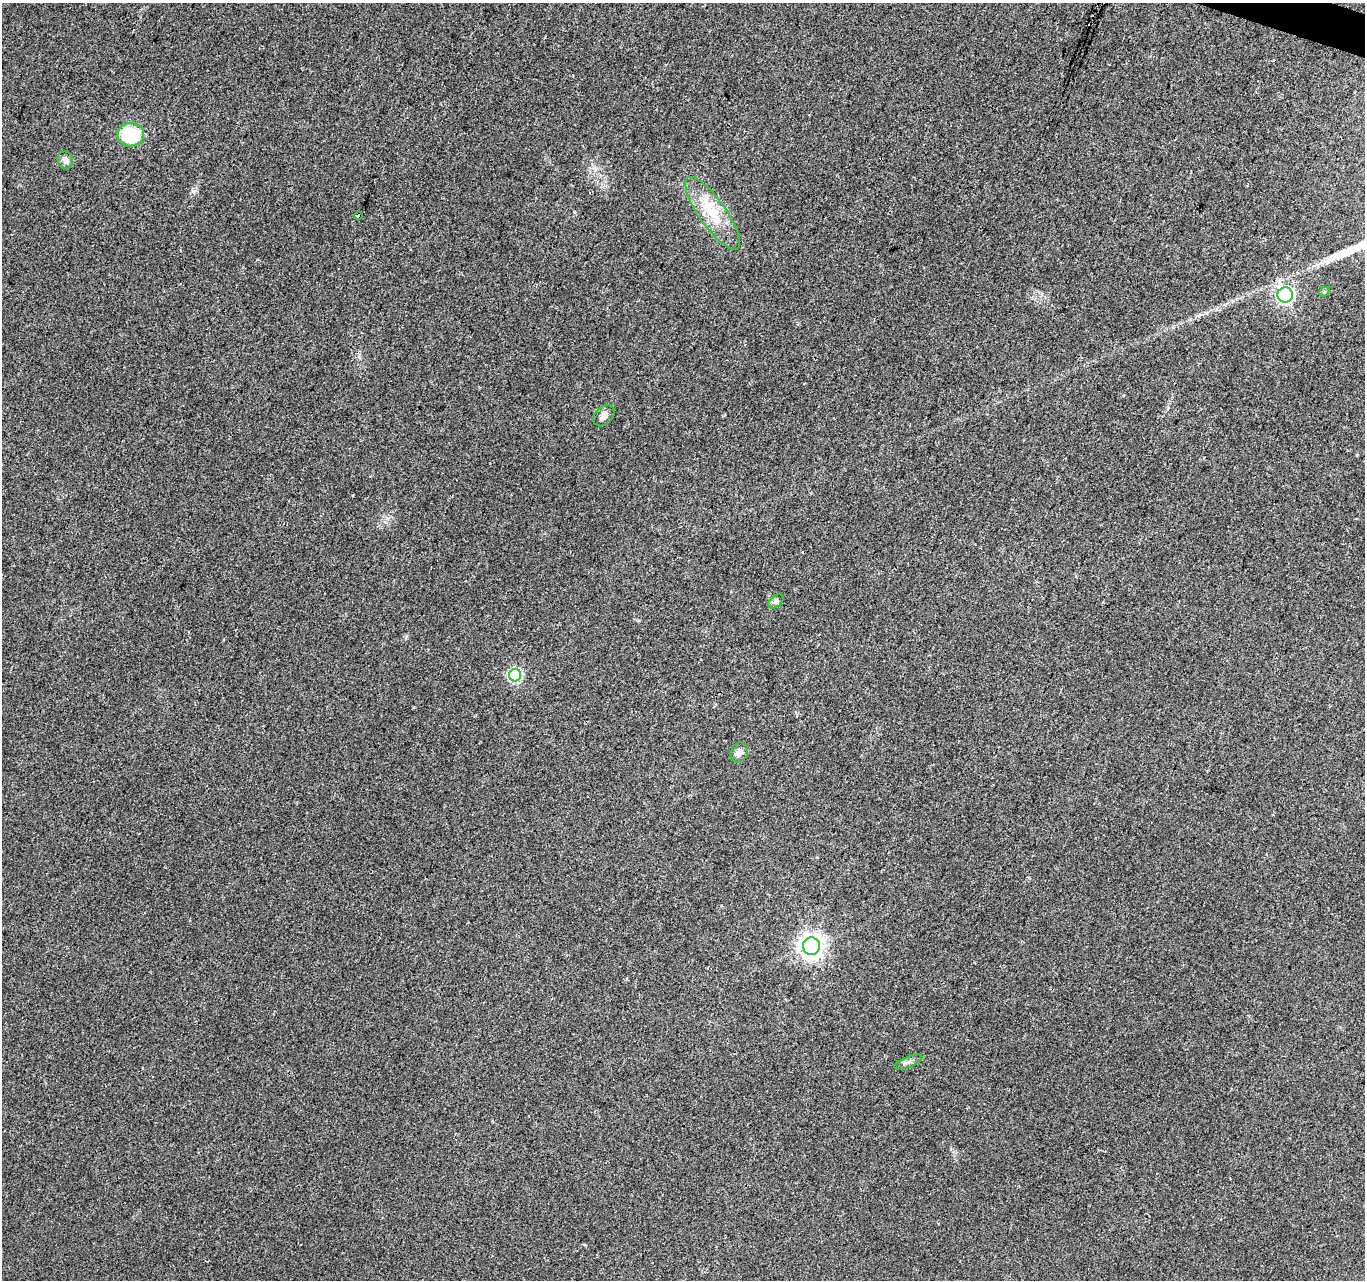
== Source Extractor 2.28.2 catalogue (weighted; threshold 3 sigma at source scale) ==
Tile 10 of 4 x 4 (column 2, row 3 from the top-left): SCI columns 1371-2733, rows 1556-2833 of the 5458 x 5603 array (HDU 1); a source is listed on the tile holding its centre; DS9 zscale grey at full resolution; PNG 1367 x 1282 px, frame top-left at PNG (2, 3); each listed source drawn as its Kron ellipse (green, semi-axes under 4 px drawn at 4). Shown black and unused: <1% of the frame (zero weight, under 2 of 3 exposures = <1% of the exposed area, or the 3 px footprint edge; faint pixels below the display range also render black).
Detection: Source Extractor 2.28.2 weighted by HDU 2 'WHT'; one run over the whole footprint, this tile lists its part. Background 0.032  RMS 0.0057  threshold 0.0256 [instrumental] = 3 sigma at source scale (4.5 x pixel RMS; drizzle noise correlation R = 1.50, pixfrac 1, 0.0396/0.0396 arcsec/px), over >= 5 px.
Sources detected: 12; all 12 listed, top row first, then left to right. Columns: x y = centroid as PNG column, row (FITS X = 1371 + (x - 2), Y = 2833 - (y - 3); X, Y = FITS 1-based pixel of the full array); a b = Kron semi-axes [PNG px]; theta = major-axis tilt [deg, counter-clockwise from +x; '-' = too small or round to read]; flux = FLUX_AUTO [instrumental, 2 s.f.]
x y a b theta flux
131 135 13 11 1 25
65 160 9 7 -69 2.3
713 213 43 13 -55 20
358 216 4 3 - 24
1324 292 6 4 46 0.71
1285 295 8 7 - 150
604 416 12 8 43 3.3
776 601 9 5 39 1.4
515 675 6 6 - 61
739 752 10 8 62 3
811 946 9 8 - 400
908 1062 15 5 22 2.1
Overlapping masked pixels (flux is a lower limit): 1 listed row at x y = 358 216
Unlisted compact peaks at least as high as the median listed source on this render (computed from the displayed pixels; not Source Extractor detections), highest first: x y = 193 191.